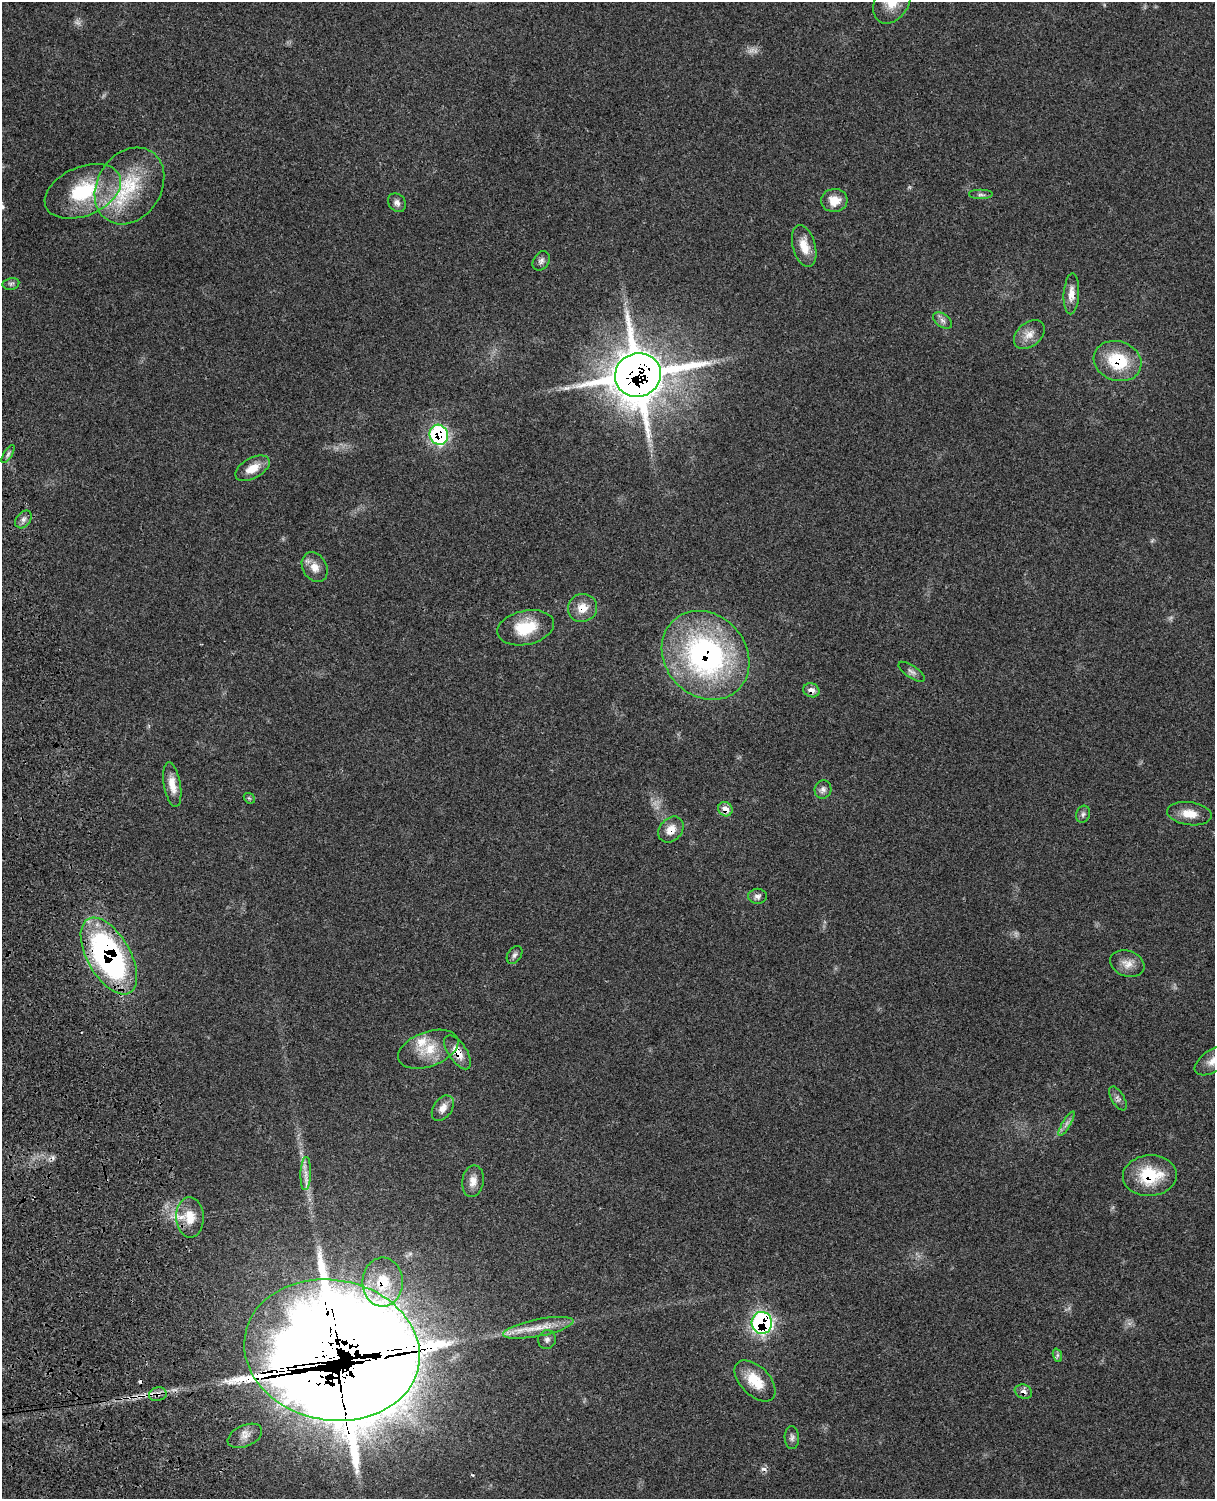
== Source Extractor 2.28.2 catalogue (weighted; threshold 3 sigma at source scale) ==
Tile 7 of 4 x 3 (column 3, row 2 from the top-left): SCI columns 2544-3756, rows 1773-3269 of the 5088 x 4928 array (HDU 1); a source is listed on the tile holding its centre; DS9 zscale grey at full resolution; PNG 1217 x 1501 px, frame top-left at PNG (2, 2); each listed source drawn as its Kron ellipse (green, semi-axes under 4 px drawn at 4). Shown black and unused: <1% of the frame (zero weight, under 3 of 4 exposures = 6% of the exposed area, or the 3 px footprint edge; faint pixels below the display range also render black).
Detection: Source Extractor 2.28.2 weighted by HDU 2 'WHT'; one run over the whole footprint, this tile lists its part. Background 0.0761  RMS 0.0058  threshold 0.026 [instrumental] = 3 sigma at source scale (4.5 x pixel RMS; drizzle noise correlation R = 1.50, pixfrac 1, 0.05/0.05 arcsec/px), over >= 5 px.
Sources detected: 69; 3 too faint to see at this stretch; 3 cosmic-ray / hot-pixel residue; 2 long thin detections or spike segments (spike, bleed or trail) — neither listed nor drawn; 5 inside a brighter listed object's ellipse — not listed separately; the other 56 listed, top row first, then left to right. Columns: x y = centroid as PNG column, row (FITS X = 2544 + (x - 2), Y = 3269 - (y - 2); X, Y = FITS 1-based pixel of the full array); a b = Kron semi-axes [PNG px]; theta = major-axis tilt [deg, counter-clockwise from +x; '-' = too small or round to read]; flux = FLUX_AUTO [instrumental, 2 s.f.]
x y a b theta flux
892 2 23 16 58 12
129 186 41 32 57 42
83 191 40 24 23 41
981 195 12 5 0 1.8
834 200 13 11 5 8.2
397 203 10 8 -52 2.7
804 246 21 11 -75 9.2
541 261 10 7 56 2.3
11 284 8 6 11 1.3
1071 294 20 7 87 5.5
942 320 11 6 -36 2.3
1029 334 17 12 39 5.9
1118 361 24 19 -19 28
638 375 23 21 21 2200
439 435 10 9 - 72
8 454 10 4 58 1.4
252 468 19 10 29 9.2
23 519 10 7 51 2.4
315 567 16 12 -60 6.1
582 608 15 14 - 8
526 628 29 17 12 21
706 655 47 40 -48 140
912 672 15 6 -34 2.2
811 690 8 7 - 4
172 785 22 8 -80 7.3
823 789 9 8 - 2.6
249 798 6 4 -42 0.85
725 809 7 6 - 5.5
1083 814 9 6 72 1.6
1189 814 22 11 -8 8.8
671 829 14 11 46 6.7
757 896 9 7 0 2.3
515 955 10 6 54 1.8
109 956 42 21 -60 160
1127 964 17 12 -19 6
428 1049 31 17 20 17
458 1052 19 9 -56 8.6
1213 1061 21 11 33 7.4
1118 1098 13 6 -60 2.2
443 1108 14 9 55 4.7
1066 1124 14 4 59 2.5
306 1174 16 5 88 3.9
1150 1176 27 20 4 27
473 1181 16 11 81 5.3
190 1217 20 14 -88 12
383 1282 24 20 -90 23
762 1323 11 10 - 120
538 1328 36 8 11 11
547 1339 9 9 - 2.3
332 1350 88 70 -10 7000
1057 1355 7 4 -72 1.2
755 1381 25 14 -45 16
1023 1392 9 7 -19 2.9
158 1394 9 7 14 2.7
245 1436 18 10 24 5.5
792 1438 11 7 -89 2.1
Overlapping masked pixels (flux is a lower limit): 16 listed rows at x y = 1118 361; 638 375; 439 435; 582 608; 706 655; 811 690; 725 809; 671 829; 109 956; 458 1052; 1150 1176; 383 1282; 762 1323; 332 1350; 1023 1392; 158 1394
Isophote crosses this tile's border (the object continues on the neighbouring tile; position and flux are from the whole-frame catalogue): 2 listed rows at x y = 892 2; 1213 1061